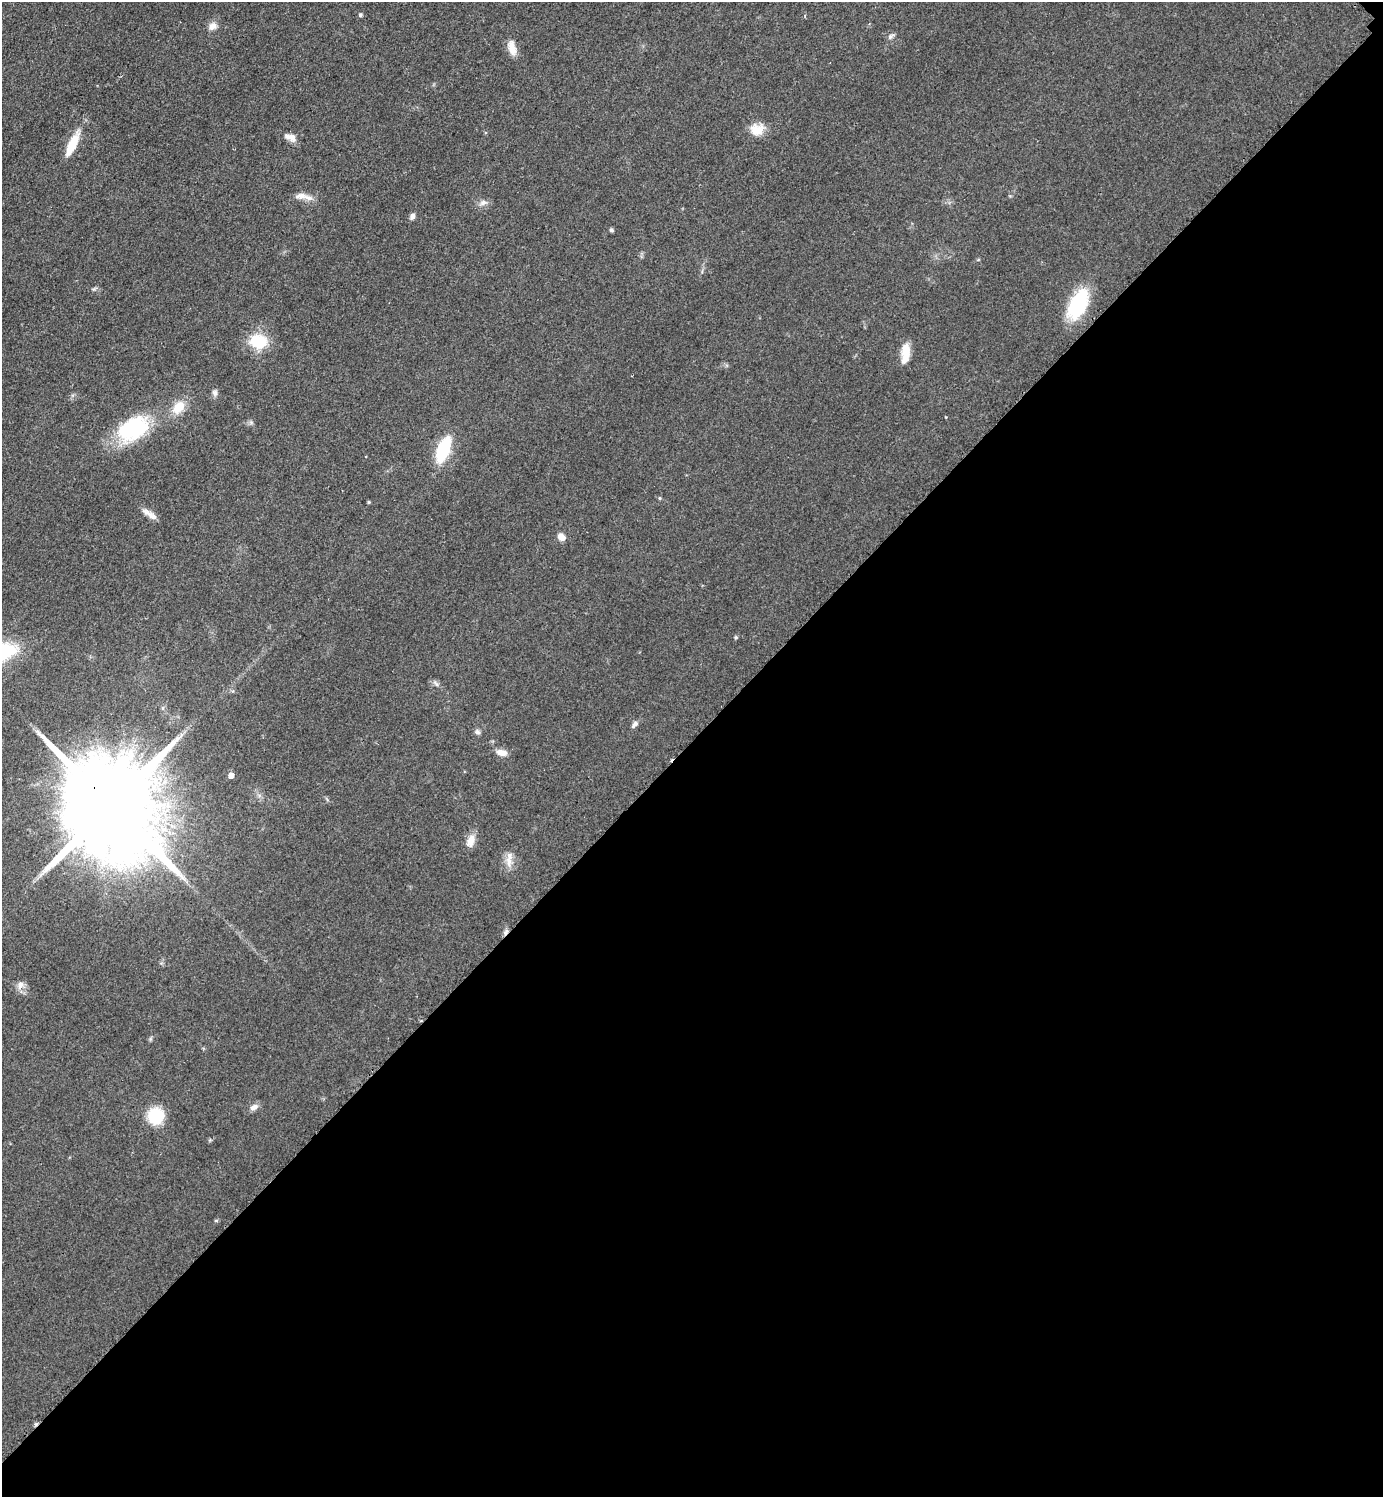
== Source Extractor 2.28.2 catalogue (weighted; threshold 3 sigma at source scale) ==
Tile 12 of 4 x 4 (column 4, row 3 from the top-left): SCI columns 4458-5838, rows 1677-3171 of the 6350 x 6350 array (HDU 1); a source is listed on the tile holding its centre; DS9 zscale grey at full resolution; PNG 1385 x 1499 px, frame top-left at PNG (2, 2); no overlay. Shown black and unused: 51% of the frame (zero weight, under 2 of 3 exposures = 1% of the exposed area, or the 3 px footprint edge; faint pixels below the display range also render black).
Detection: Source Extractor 2.28.2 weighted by HDU 2 'WHT'; one run over the whole footprint, this tile lists its part. Background 0.0786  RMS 0.0077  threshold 0.0346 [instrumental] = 3 sigma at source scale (4.5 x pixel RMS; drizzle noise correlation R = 1.50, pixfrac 1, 0.05/0.05 arcsec/px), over >= 5 px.
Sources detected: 37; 1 cosmic-ray / hot-pixel residue — not listed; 1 inside a brighter listed object's ellipse — not listed separately; the other 35 listed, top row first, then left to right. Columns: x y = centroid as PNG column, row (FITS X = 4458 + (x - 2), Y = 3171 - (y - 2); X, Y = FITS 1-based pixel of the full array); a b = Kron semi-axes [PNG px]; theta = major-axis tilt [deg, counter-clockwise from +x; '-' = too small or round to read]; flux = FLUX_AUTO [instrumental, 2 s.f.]
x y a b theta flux
360 15 5 4 - 1.5
212 26 10 9 - 4.8
891 36 10 5 38 2
512 48 19 9 -78 8.6
757 129 17 15 12 11
291 137 17 9 -22 5.8
72 144 29 8 64 20
300 196 18 9 0 6.5
483 203 10 8 17 3.7
412 216 8 6 65 2.8
611 230 6 4 -32 1.4
1078 305 31 16 65 57
258 341 19 15 -15 28
905 353 21 8 84 14
215 393 9 7 -81 2.6
178 407 19 12 49 14
133 429 42 25 30 63
443 449 27 12 67 37
660 498 5 3 - 0.78
369 502 4 3 - 0.95
149 514 22 6 -34 5.5
561 537 9 7 -43 6
736 637 6 4 90 0.91
436 684 11 4 -50 1.9
635 723 7 6 - 1.8
477 732 8 6 -35 2
501 752 13 7 -11 6.1
231 775 5 4 - 6.4
110 805 36 21 -48 27000
471 841 17 9 74 7.3
509 862 17 8 -82 7
21 985 13 9 75 4.8
254 1107 11 7 29 4.1
156 1116 13 12 - 37
216 1220 6 4 1 0.88
Overlapping masked pixels (flux is a lower limit): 1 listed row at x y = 110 805